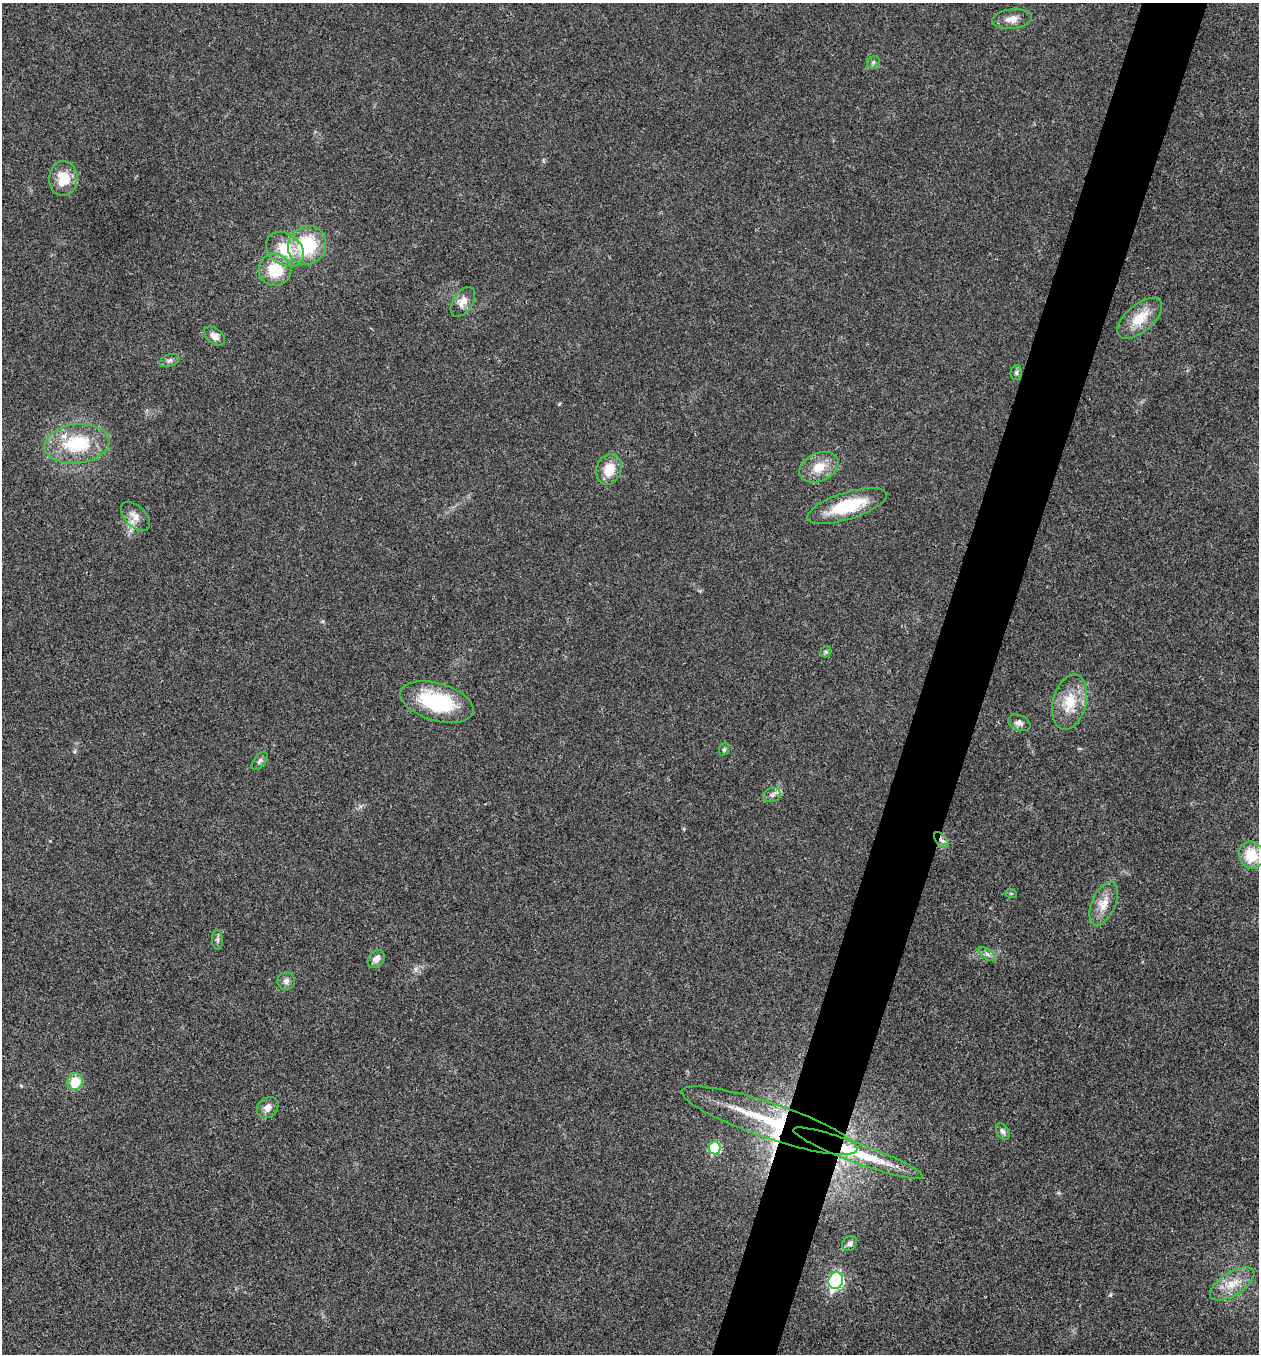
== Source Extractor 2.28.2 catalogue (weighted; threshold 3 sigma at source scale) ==
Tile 10 of 4 x 4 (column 2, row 3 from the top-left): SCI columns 1524-2780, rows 1355-2706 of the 5431 x 5417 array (HDU 1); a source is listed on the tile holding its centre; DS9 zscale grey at full resolution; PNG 1261 x 1356 px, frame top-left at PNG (2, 3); each listed source drawn as its Kron ellipse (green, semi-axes under 4 px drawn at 4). Shown black and unused: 5% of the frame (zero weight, under 3 of 4 exposures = <1% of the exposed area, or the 3 px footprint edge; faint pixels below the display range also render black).
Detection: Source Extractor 2.28.2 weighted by HDU 2 'WHT'; one run over the whole footprint, this tile lists its part. Background 0.0216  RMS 0.004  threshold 0.0179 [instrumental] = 3 sigma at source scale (4.5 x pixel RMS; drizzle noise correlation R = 1.50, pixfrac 1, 0.05/0.05 arcsec/px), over >= 5 px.
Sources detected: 41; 1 inside a brighter listed object's ellipse — not listed separately; the other 40 listed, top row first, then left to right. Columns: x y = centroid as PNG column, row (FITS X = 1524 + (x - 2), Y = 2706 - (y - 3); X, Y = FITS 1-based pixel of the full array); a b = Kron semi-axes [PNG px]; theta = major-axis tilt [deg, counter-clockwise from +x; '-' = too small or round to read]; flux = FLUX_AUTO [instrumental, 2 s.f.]
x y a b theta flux
1012 19 20 9 6 4
873 62 7 5 45 0.85
63 178 17 14 88 9.5
307 245 20 18 49 23
285 249 20 15 -38 12
275 270 16 16 - 13
463 302 16 9 56 3.6
1140 318 27 13 41 9.4
214 336 12 7 -38 2.5
169 360 10 6 20 1.3
1016 372 7 5 89 0.91
77 444 32 19 7 23
819 467 20 14 25 7.3
609 469 16 12 70 7.7
847 506 41 13 17 20
135 516 17 10 -46 3.6
826 652 6 5 - 0.66
437 702 38 18 -16 31
1070 702 28 16 75 12
1019 723 11 7 -23 1.6
724 749 6 5 - 0.62
260 761 11 5 53 1.1
772 795 9 7 18 1.5
941 840 9 5 -48 1.5
1251 855 14 12 -68 11
1011 893 6 4 -18 0.51
1104 904 23 12 66 5.9
217 940 10 5 -85 1.1
987 954 10 5 -35 1.2
376 959 10 7 51 2.6
286 981 9 8 - 1.6
75 1082 8 7 - 9.5
268 1108 12 9 44 2.9
769 1121 92 17 -19 33
1003 1131 9 6 -58 1.3
714 1148 6 6 - 20
858 1153 69 10 -20 20
849 1243 8 7 - 1.3
836 1281 8 7 - 70
1232 1284 25 11 32 7.2
Overlapping masked pixels (flux is a lower limit): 4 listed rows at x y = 847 506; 941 840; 769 1121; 858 1153